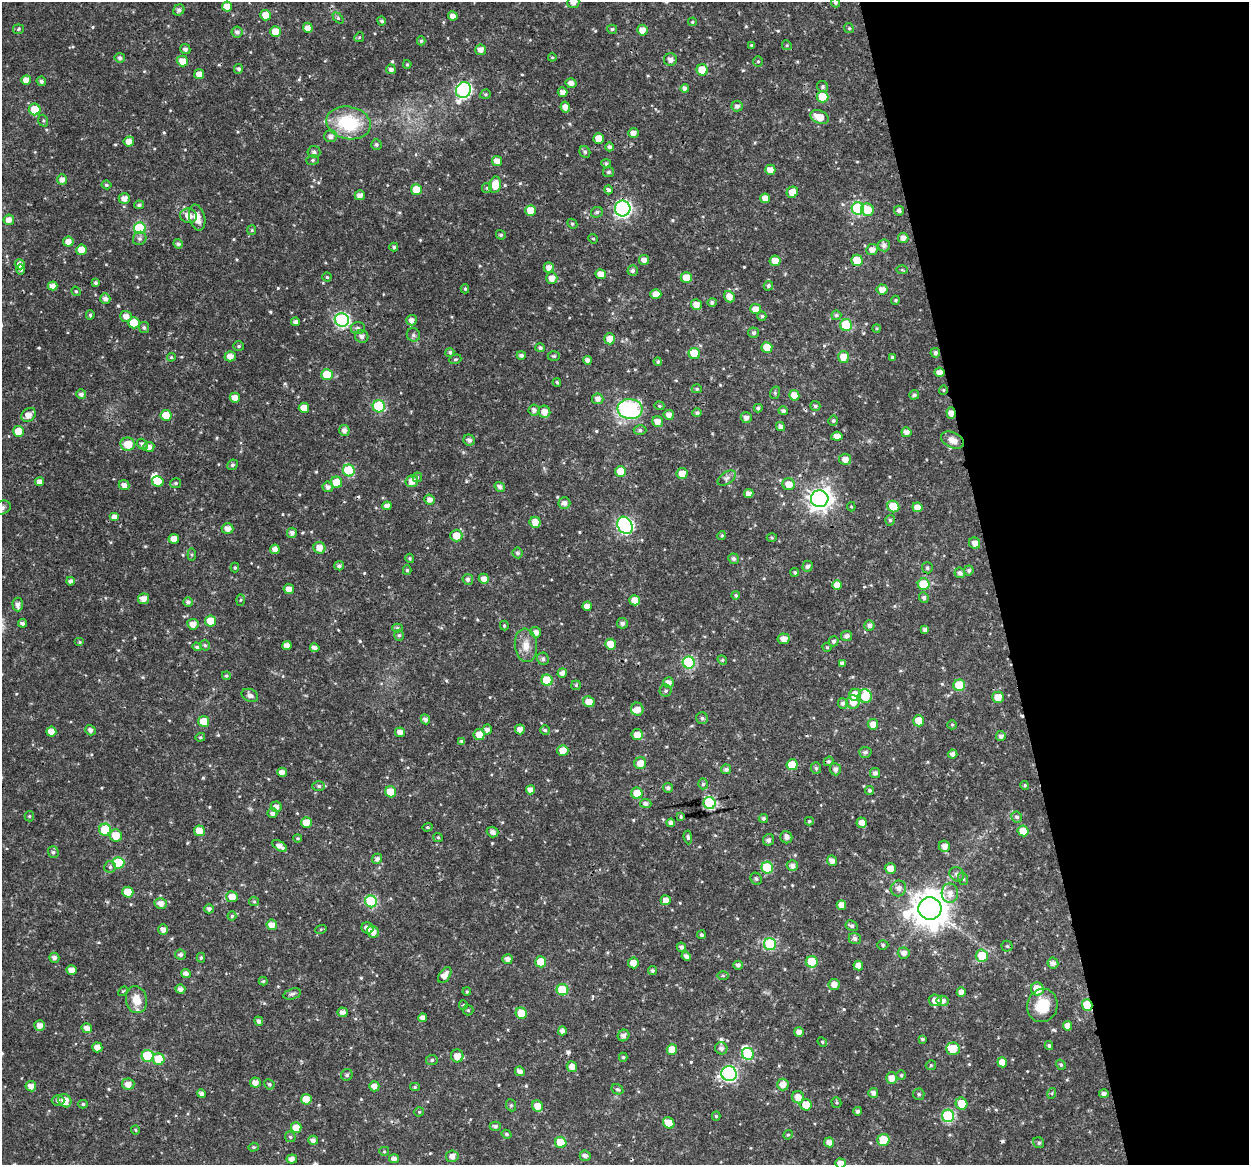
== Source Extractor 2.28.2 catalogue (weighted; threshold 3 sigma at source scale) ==
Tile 12 of 4 x 4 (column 4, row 3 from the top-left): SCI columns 3743-4989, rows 1201-2363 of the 4991 x 4774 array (HDU 1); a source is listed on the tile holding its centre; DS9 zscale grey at full resolution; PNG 1251 x 1167 px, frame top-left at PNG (2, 2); each listed source drawn as its Kron ellipse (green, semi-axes under 4 px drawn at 4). Shown black and unused: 20% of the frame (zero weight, under 3 of 4 exposures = <1% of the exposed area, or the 3 px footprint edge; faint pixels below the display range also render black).
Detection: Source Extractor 2.28.2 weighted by HDU 2 'WHT'; one run over the whole footprint, this tile lists its part. Background 0.0238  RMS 0.0018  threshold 0.00808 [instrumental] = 3 sigma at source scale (4.5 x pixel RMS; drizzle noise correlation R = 1.50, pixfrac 1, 0.0396/0.0396 arcsec/px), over >= 5 px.
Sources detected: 569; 2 inside a brighter object's white glare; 5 cosmic-ray / hot-pixel residue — neither listed nor drawn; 3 inside a brighter listed object's ellipse — not listed separately; of the other 559, all 500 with FLUX_AUTO >= 0.205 (the completeness limit of this list) listed and drawn (59 fainter detections not listed), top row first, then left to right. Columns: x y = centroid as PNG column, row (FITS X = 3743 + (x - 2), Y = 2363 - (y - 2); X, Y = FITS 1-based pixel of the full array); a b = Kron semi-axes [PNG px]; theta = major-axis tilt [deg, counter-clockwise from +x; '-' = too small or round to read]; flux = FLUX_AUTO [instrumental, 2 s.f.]
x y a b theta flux
573 3 6 5 - 0.88
835 3 4 4 - 0.36
227 6 5 5 - 1.8
179 10 6 5 - 0.57
266 15 5 5 - 2.1
453 16 4 4 - 1.1
338 18 6 4 -46 0.3
382 21 4 4 - 0.36
692 22 4 4 - 0.21
308 28 5 5 - 1.2
849 28 5 4 - 0.26
18 29 5 4 - 0.34
612 29 5 4 - 0.33
642 30 5 5 - 1.4
275 31 5 5 - 2.5
237 32 5 5 - 0.66
359 37 5 4 - 0.22
421 41 4 4 - 0.29
752 45 4 3 - 0.25
787 45 5 4 - 0.23
185 49 5 5 - 0.58
481 50 5 5 - 1.1
552 57 4 4 - 0.21
120 58 5 4 - 0.43
670 60 6 6 - 0.89
182 61 6 5 - 2
758 61 5 5 - 0.26
407 64 4 3 - 0.21
239 69 5 4 - 0.47
391 69 5 4 - 0.66
702 70 5 5 - 4.6
199 74 5 5 - 1.4
26 80 5 4 - 1.4
41 81 5 4 - 0.51
571 83 5 5 - 0.98
823 87 6 5 - 0.33
685 88 4 4 - 0.62
463 90 8 7 - 39
562 92 5 4 - 1
485 94 5 4 - 0.26
822 97 6 5 - 4.7
737 106 5 5 - 0.63
565 107 5 4 - 1
35 109 6 6 - 3.5
819 117 9 6 -23 2.3
43 121 6 5 - 0.28
349 123 22 16 -11 9.9
633 133 5 5 - 1
331 136 6 6 - 0.88
598 138 5 5 - 2.1
129 141 5 5 - 1.2
376 144 5 5 - 0.37
610 147 4 4 - 0.55
314 152 6 6 - 0.53
585 152 6 5 - 0.37
313 160 6 5 - 0.31
497 161 5 5 - 1.2
606 164 5 4 - 0.38
770 170 5 5 - 1.5
609 172 5 5 - 0.39
62 179 5 5 - 0.88
106 185 5 4 - 0.34
495 185 8 6 77 2.8
487 188 5 4 - 0.27
416 190 5 5 - 3.7
608 190 4 4 - 0.54
792 192 6 5 - 1.9
360 195 5 5 - 1
124 198 6 5 - 1.2
765 198 5 4 - 1.6
139 205 5 4 - 0.38
623 209 8 8 - 44
858 209 6 6 - 19
531 210 5 5 - 3.3
867 210 6 6 - 2.9
899 211 5 5 - 0.58
597 212 6 5 - 0.45
188 216 8 7 - 1.6
197 218 13 7 -74 2
9 220 5 5 - 1.2
572 224 5 4 - 0.29
140 228 6 6 - 14
252 230 5 4 - 0.22
501 235 5 4 - 0.32
140 238 7 6 - 0.5
903 238 5 5 - 0.98
593 239 5 4 - 0.23
68 242 5 5 - 1.3
178 244 5 4 - 0.48
884 245 6 6 - 0.72
394 247 4 4 - 0.33
81 250 5 5 - 2.4
872 250 6 5 - 1.1
644 260 5 5 - 1.1
857 260 5 5 - 3.7
775 261 5 5 - 1.8
20 264 5 5 - 0.97
549 267 5 5 - 1
21 269 5 4 - 0.44
633 270 5 5 - 0.51
902 270 6 4 -1 0.21
601 274 5 5 - 1.7
327 277 4 4 - 0.24
552 278 6 5 - 1.5
686 278 5 5 - 2.4
96 283 4 3 - 0.32
52 286 5 4 - 1
768 286 5 4 - 0.41
465 289 4 4 - 0.22
882 289 5 5 - 1.4
76 291 5 4 - 0.24
656 294 5 5 - 1.7
729 297 6 5 - 1.4
105 299 5 5 - 0.74
895 300 4 4 - 0.25
712 302 5 4 - 0.45
696 305 5 5 - 1.4
756 309 5 5 - 1.6
90 315 5 3 - 0.3
836 315 5 4 - 0.39
126 316 6 5 - 1.2
762 316 5 4 - 0.36
342 320 7 6 - 33
411 320 5 5 - 0.94
296 322 4 4 - 0.67
134 323 6 5 - 3
846 325 6 6 - 10
144 327 5 5 - 0.38
358 328 7 6 - 0.47
877 328 4 4 - 0.21
754 333 5 5 - 0.36
413 335 7 6 - 0.48
362 336 7 6 - 0.71
610 339 6 5 - 1.6
239 346 5 4 - 0.3
767 347 5 5 - 3.2
540 348 5 4 - 0.47
450 352 4 4 - 0.35
694 353 6 5 - 4.9
935 353 5 4 - 0.55
521 355 4 3 - 0.51
230 356 5 5 - 1.4
554 356 6 5 - 0.26
171 357 4 4 - 0.23
844 357 5 5 - 3.1
892 357 4 4 - 0.27
455 359 6 4 20 0.29
587 360 4 4 - 0.71
658 362 4 4 - 0.31
939 372 5 5 - 1.3
327 375 6 5 - 5.6
557 382 4 3 - 0.23
697 389 5 4 - 0.25
943 390 4 4 - 0.22
775 393 6 5 - 0.3
81 394 5 5 - 0.63
794 395 5 5 - 2.1
914 395 5 4 - 0.47
235 398 5 5 - 1.3
598 399 5 5 - 0.86
379 406 6 6 - 13
659 406 5 4 - 0.24
815 406 5 5 - 0.41
304 408 5 5 - 1.9
758 408 4 4 - 0.5
630 409 12 10 -5 26
534 410 5 5 - 0.69
783 411 5 4 - 0.45
544 412 6 6 - 1.5
697 413 4 4 - 0.37
951 413 6 4 -88 1.2
29 415 8 6 36 1.5
166 415 5 5 - 3.6
669 415 5 5 - 1.1
746 418 5 5 - 0.8
833 421 5 5 - 0.35
657 422 6 5 - 1.4
781 427 5 4 - 0.78
344 430 5 5 - 0.82
640 430 6 5 - 0.43
19 431 5 5 - 2.8
906 432 5 4 - 0.95
837 436 5 4 - 1.3
469 440 6 5 - 0.74
952 440 12 7 -25 1.5
128 444 7 6 - 3.3
142 444 6 5 - 0.63
149 447 5 5 - 0.92
845 459 6 5 - 1.2
232 465 5 5 - 0.37
349 470 6 6 - 11
621 471 5 5 - 3.7
682 474 5 5 - 1.7
417 477 5 5 - 0.27
727 478 10 6 33 0.61
158 481 6 5 - 3.1
412 481 6 6 - 1.6
40 482 4 4 - 0.94
336 482 6 6 - 2.9
176 483 5 5 - 0.35
789 484 6 6 - 1.8
124 485 5 5 - 0.91
328 487 5 5 - 0.65
500 487 5 4 - 0.6
749 494 4 4 - 1.1
820 499 8 8 - 130
430 500 5 5 - 0.88
564 503 6 5 - 0.77
387 506 5 4 - 0.93
851 507 5 3 - 0.21
893 507 6 5 - 4
917 507 5 5 - 1.4
2 508 9 6 21 0.57
115 517 5 4 - 1
890 520 5 4 - 0.35
535 522 5 5 - 1.7
625 525 9 7 -58 39
228 529 6 5 - 1.1
292 533 5 5 - 0.64
456 536 6 6 - 2.4
722 536 4 4 - 0.26
772 538 5 3 - 0.22
174 539 5 5 - 1.6
975 543 6 5 - 1.2
319 548 6 5 - 1.5
275 549 5 5 - 1.1
518 553 5 5 - 0.42
192 554 6 4 84 0.23
410 558 5 4 - 0.26
734 559 5 5 - 0.49
339 566 5 4 - 0.45
807 566 6 5 - 0.53
235 568 5 4 - 0.23
927 568 5 5 - 0.37
407 570 5 4 - 0.29
969 570 5 5 - 0.42
795 572 4 4 - 0.32
960 573 5 5 - 0.69
468 579 5 5 - 0.57
484 579 5 5 - 1.2
70 581 4 4 - 0.63
924 584 6 5 - 6.5
837 585 5 5 - 1.6
289 589 5 5 - 1.1
736 595 4 4 - 0.31
924 598 5 5 - 0.47
143 599 5 5 - 1.3
240 600 6 4 88 0.23
635 600 5 5 - 1.9
188 602 5 5 - 0.56
18 604 7 5 -89 0.85
587 606 5 4 - 1.1
211 621 5 5 - 3
23 623 4 3 - 0.58
622 623 5 5 - 0.59
193 624 5 5 - 1.2
869 625 5 5 - 0.65
504 626 5 4 - 0.24
397 628 5 4 - 0.35
925 630 4 4 - 0.52
536 632 5 5 - 1
399 635 5 5 - 0.32
847 636 5 5 - 0.66
784 639 6 5 - 1.3
834 641 5 5 - 0.45
80 642 5 4 - 0.25
611 644 5 5 - 2.8
205 645 5 5 - 0.3
287 645 4 4 - 1
526 645 17 11 -83 2.1
197 647 5 4 - 0.35
827 647 4 4 - 0.21
315 648 5 4 - 0.82
543 659 6 5 - 0.51
722 660 5 4 - 0.25
689 662 6 6 - 17
842 663 4 4 - 0.64
562 673 5 4 - 0.96
226 676 4 4 - 0.23
547 680 5 5 - 6.4
668 683 5 5 - 1.1
576 685 5 4 - 0.24
959 685 6 6 - 7.1
666 691 6 6 - 0.4
250 695 8 6 -22 0.69
855 695 6 6 - 3
865 696 7 6 - 3.2
998 697 6 5 - 1.9
589 702 6 5 - 1.7
853 702 6 6 - 1.6
843 703 5 4 - 0.51
637 709 6 6 - 1.4
702 718 6 5 - 0.49
425 719 5 4 - 0.61
204 721 5 5 - 3.2
919 721 5 5 - 2.9
873 724 5 5 - 1.4
952 725 5 4 - 0.24
520 729 5 5 - 1.1
90 730 5 5 - 0.68
487 730 5 4 - 0.73
545 730 5 5 - 0.33
51 732 5 5 - 1.7
400 732 5 5 - 1.1
479 734 6 5 - 2.2
637 735 5 5 - 1.8
1001 736 5 5 - 0.72
200 737 5 4 - 0.24
462 741 4 3 - 0.42
563 751 5 5 - 2.1
865 752 6 5 - 0.48
952 754 5 4 - 0.86
829 761 5 4 - 0.35
640 763 6 6 - 1.8
792 765 5 5 - 3.6
816 768 6 5 - 0.34
726 769 5 4 - 0.59
835 769 6 5 - 0.79
282 772 5 4 - 1.1
875 773 5 5 - 0.65
703 784 5 4 - 0.34
1025 785 4 4 - 0.26
319 786 6 5 - 0.44
668 788 5 4 - 0.5
530 790 5 4 - 1.1
870 790 4 4 - 0.34
391 792 5 5 - 4
637 793 6 5 - 2.7
646 803 6 4 -3 0.63
709 803 6 6 - 24
276 807 5 5 - 1
272 813 5 5 - 0.63
29 816 5 5 - 0.23
681 816 3 3 - 0.27
1017 817 5 5 - 0.48
763 818 5 4 - 0.4
809 821 4 4 - 0.27
306 823 5 5 - 2
671 823 4 4 - 0.69
862 823 5 5 - 1.3
427 827 5 4 - 0.23
105 830 6 6 - 6
199 831 5 5 - 2.2
1023 831 5 5 - 3
493 832 6 5 - 0.8
116 836 6 6 - 3.1
438 837 5 4 - 0.21
688 837 7 4 -83 0.38
786 837 6 5 - 0.74
298 838 4 3 - 0.23
768 840 6 5 - 0.59
280 846 8 4 -33 1.2
944 846 5 5 - 1.1
53 852 6 5 - 0.39
377 859 5 5 - 0.64
832 861 5 5 - 0.98
118 863 6 6 - 8.6
792 866 5 5 - 0.86
110 867 5 5 - 0.36
767 868 6 6 - 9.8
890 868 6 5 - 1.4
957 874 7 7 - 0.73
756 879 6 5 - 0.33
963 879 6 5 - 0.41
898 888 8 7 - 0.9
128 892 5 5 - 3.6
950 893 10 8 -88 1.5
232 897 6 5 - 2.2
666 900 5 5 - 1.2
254 901 5 4 - 0.24
371 901 6 6 - 14
161 903 6 5 - 1.3
841 905 5 4 - 1.5
209 909 5 4 - 0.54
930 909 11 11 - 410
232 916 5 4 - 0.31
272 925 5 5 - 1.2
852 926 6 5 - 0.49
367 928 6 5 - 1
321 929 6 4 19 0.24
163 930 5 4 - 0.92
373 932 6 5 - 1.4
701 935 4 4 - 0.37
855 938 6 5 - 0.59
770 944 6 6 - 14
883 945 5 5 - 0.27
1007 946 5 5 - 0.29
681 947 4 4 - 0.57
904 953 6 5 - 0.88
180 955 5 5 - 0.51
686 956 5 4 - 0.75
982 956 6 6 - 3.8
54 958 5 5 - 0.7
201 958 5 4 - 0.3
507 959 5 5 - 0.87
541 962 5 5 - 4.1
812 962 6 6 - 4.8
633 963 5 5 - 1.5
1053 963 5 5 - 0.84
738 965 5 4 - 0.56
858 966 5 4 - 1.5
72 970 5 4 - 1.4
652 971 4 4 - 0.37
186 974 5 4 - 0.71
445 975 9 5 56 1.3
723 976 6 4 0 0.24
263 981 4 4 - 0.26
834 984 5 5 - 1.4
180 989 5 4 - 0.81
1037 989 6 6 - 3.1
562 990 6 5 - 7
123 991 6 3 44 0.21
467 992 4 3 - 0.27
961 992 4 4 - 0.98
292 994 9 5 15 0.43
136 1000 13 10 -80 2.6
935 1000 6 6 - 1.2
943 1001 6 5 - 0.85
463 1005 5 4 - 0.22
1087 1005 6 5 - 7.1
1042 1006 17 15 70 4.6
468 1010 5 5 - 0.26
342 1012 5 5 - 0.89
521 1013 5 5 - 4
422 1018 4 4 - 0.94
259 1021 5 4 - 0.57
40 1025 5 5 - 1.1
1067 1026 4 4 - 1.1
87 1028 5 5 - 1.1
562 1031 4 4 - 0.81
799 1032 5 5 - 1
624 1035 6 5 - 0.82
922 1039 3 3 - 0.35
822 1042 5 4 - 0.24
1049 1045 4 4 - 0.38
97 1047 5 5 - 1.6
721 1048 6 6 - 0.72
672 1049 5 5 - 2.1
953 1049 7 6 - 3.5
748 1054 6 6 - 9.8
148 1056 6 6 - 9.8
457 1056 6 6 - 1.7
623 1057 4 4 - 0.27
159 1059 6 6 - 4.4
432 1060 6 5 - 0.29
1002 1062 5 5 - 1.8
931 1065 5 5 - 0.25
1061 1065 5 4 - 0.28
572 1067 5 5 - 1.1
520 1071 5 4 - 0.98
729 1074 7 7 - 34
347 1075 6 5 - 0.44
901 1075 5 5 - 0.26
891 1078 6 5 - 1.4
255 1083 5 5 - 1.1
128 1084 6 5 - 1.3
269 1084 5 5 - 0.34
783 1085 6 6 - 1.4
31 1086 5 5 - 1.1
374 1086 5 5 - 1.2
415 1087 5 4 - 0.29
617 1089 6 4 -28 0.33
873 1093 5 5 - 0.79
1052 1093 5 3 - 0.21
201 1094 4 4 - 0.61
919 1094 6 5 - 0.4
1104 1094 5 4 - 0.51
798 1097 6 6 - 1.6
306 1099 5 5 - 2.7
58 1101 6 5 - 0.52
65 1101 7 6 - 2.2
836 1103 5 5 - 0.25
83 1104 4 4 - 0.3
961 1104 6 5 - 2.7
511 1105 6 5 - 0.3
806 1105 6 5 - 2.7
537 1106 6 5 - 1.8
858 1111 4 4 - 0.54
419 1112 5 4 - 0.24
716 1116 4 4 - 0.27
948 1116 6 6 - 18
669 1123 6 5 - 2.4
495 1126 5 4 - 0.48
296 1127 5 5 - 2.5
135 1130 4 4 - 0.21
506 1134 5 4 - 0.31
788 1135 5 4 - 0.22
290 1137 6 5 - 0.26
313 1140 4 4 - 0.74
883 1140 6 6 - 4.8
561 1142 6 5 - 5.2
829 1142 5 5 - 1.1
1039 1143 6 5 - 0.38
253 1147 5 4 - 0.26
384 1151 5 4 - 0.21
452 1156 6 6 - 1.1
585 1156 5 5 - 0.64
292 1159 5 4 - 0.96
394 1159 5 4 - 0.89
840 1163 5 5 - 1.4
Overlapping masked pixels (flux is a lower limit): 4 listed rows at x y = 623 209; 686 278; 951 413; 1087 1005
Isophote crosses this tile's border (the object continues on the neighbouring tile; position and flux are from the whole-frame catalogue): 4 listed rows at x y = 573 3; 835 3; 2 508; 840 1163